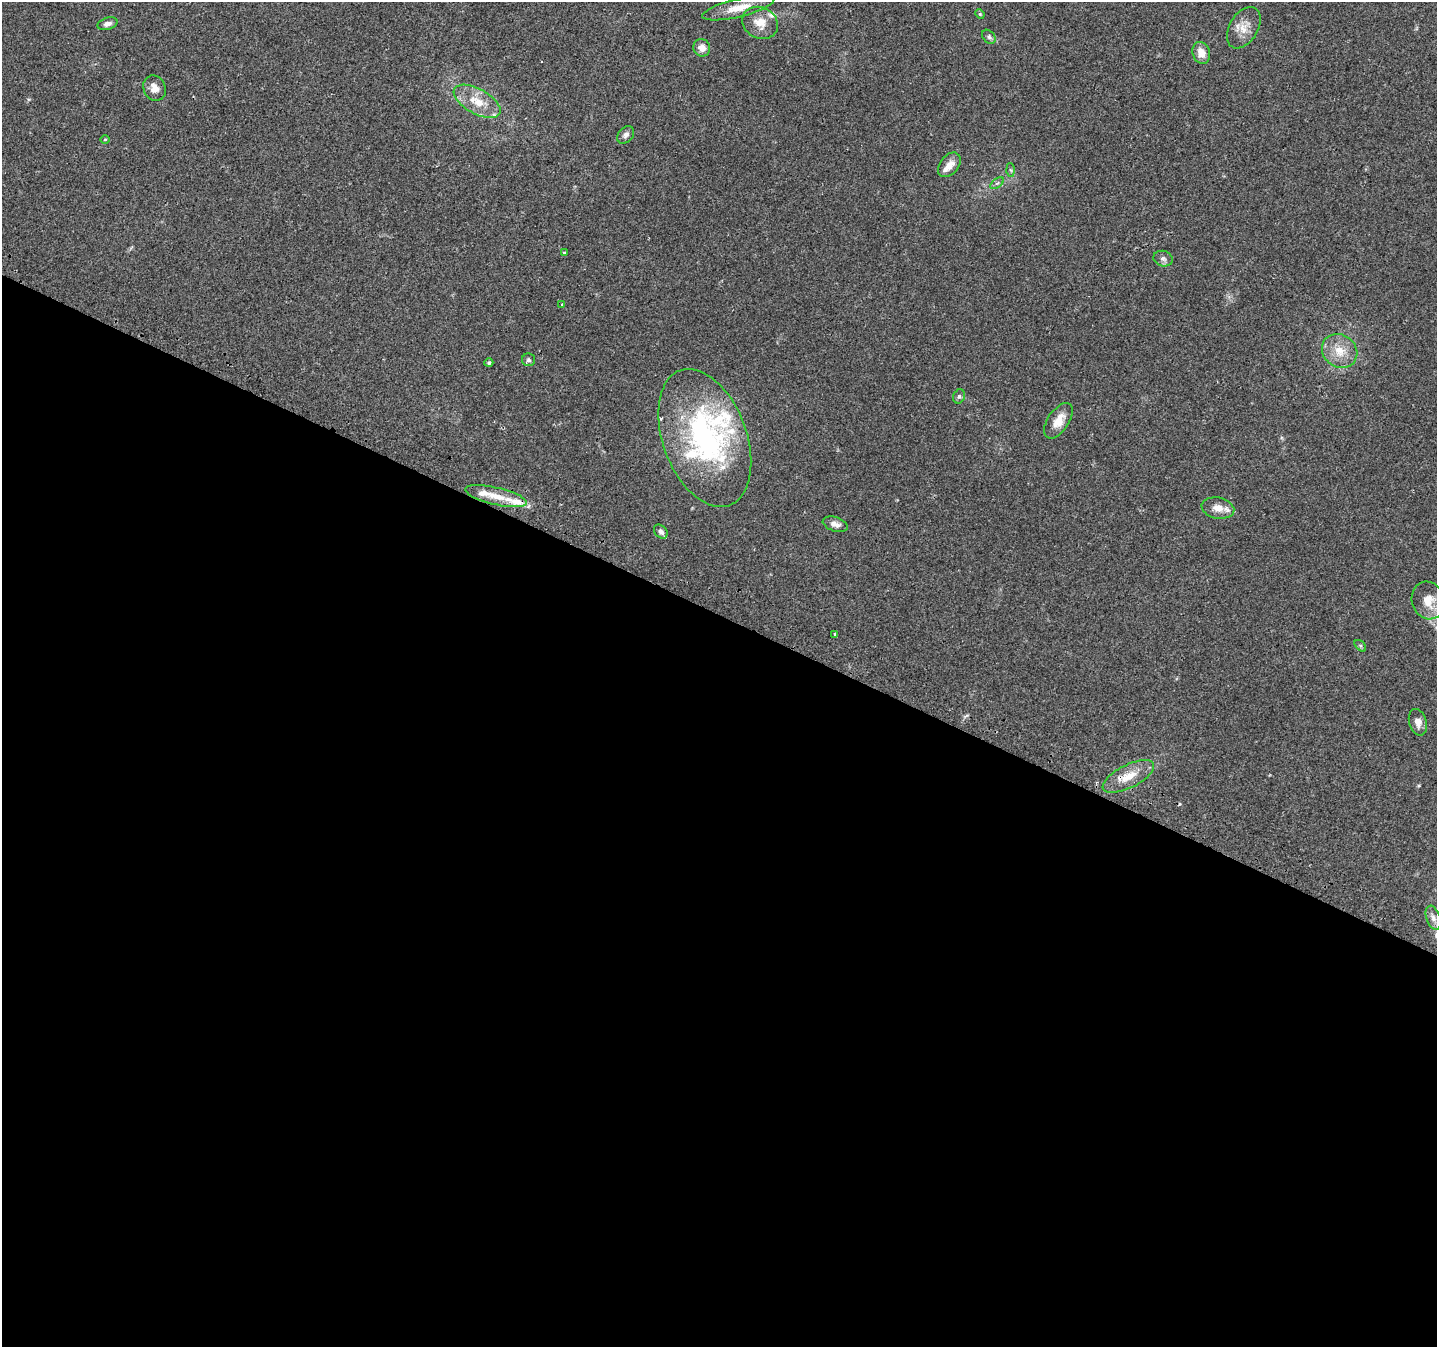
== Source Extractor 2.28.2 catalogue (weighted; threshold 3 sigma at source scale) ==
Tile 14 of 4 x 4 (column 2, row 4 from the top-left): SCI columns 1460-2894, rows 296-1640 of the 5781 x 5906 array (HDU 1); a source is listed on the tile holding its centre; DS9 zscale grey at full resolution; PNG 1439 x 1349 px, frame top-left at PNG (2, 2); each listed source drawn as its Kron ellipse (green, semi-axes under 4 px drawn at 4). Shown black and unused: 54% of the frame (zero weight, under 2 of 3 exposures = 2% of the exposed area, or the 3 px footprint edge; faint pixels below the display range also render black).
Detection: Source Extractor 2.28.2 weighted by HDU 2 'WHT'; one run over the whole footprint, this tile lists its part. Background 0.0588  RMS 0.008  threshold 0.0362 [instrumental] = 3 sigma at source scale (4.5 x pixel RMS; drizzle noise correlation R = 1.50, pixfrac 1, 0.0396/0.0396 arcsec/px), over >= 5 px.
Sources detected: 43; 1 cosmic-ray / hot-pixel residue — neither listed nor drawn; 8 inside a brighter listed object's ellipse — not listed separately; the other 34 listed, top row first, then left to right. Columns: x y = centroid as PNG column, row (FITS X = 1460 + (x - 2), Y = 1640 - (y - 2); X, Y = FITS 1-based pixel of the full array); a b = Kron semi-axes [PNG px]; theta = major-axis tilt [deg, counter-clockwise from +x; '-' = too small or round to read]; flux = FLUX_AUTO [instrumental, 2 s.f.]
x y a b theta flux
738 8 37 9 14 14
980 14 5 4 - 0.88
760 23 18 15 -27 11
108 24 10 6 17 3.3
1244 28 22 14 59 11
989 37 8 5 -46 1.9
702 48 9 8 - 6.2
1201 53 11 8 -71 8.7
155 88 13 11 -66 6.4
477 101 26 12 -29 17
626 135 10 7 47 3
105 139 5 3 - 0.73
949 165 14 9 51 6.9
1010 170 6 4 -87 1.3
997 183 8 4 37 1.6
564 253 3 3 - 1.3
1163 259 10 7 -15 2.7
562 304 2 2 - 0.7
1340 351 18 16 -37 15
528 360 6 6 - 1.8
489 363 4 4 - 1.6
959 396 7 5 73 1.6
1058 421 20 10 56 11
705 438 72 42 -70 160
496 496 32 8 -13 15
1218 508 16 10 -11 8.6
835 524 13 7 -18 4.7
661 532 8 5 -47 3.1
1428 600 19 16 -73 15
835 634 3 3 - 2.6
1360 646 7 4 -45 1.2
1418 722 13 8 -74 5.7
1128 776 28 11 27 15
1433 918 12 7 -70 4
Overlapping masked pixels (flux is a lower limit): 1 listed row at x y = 1128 776